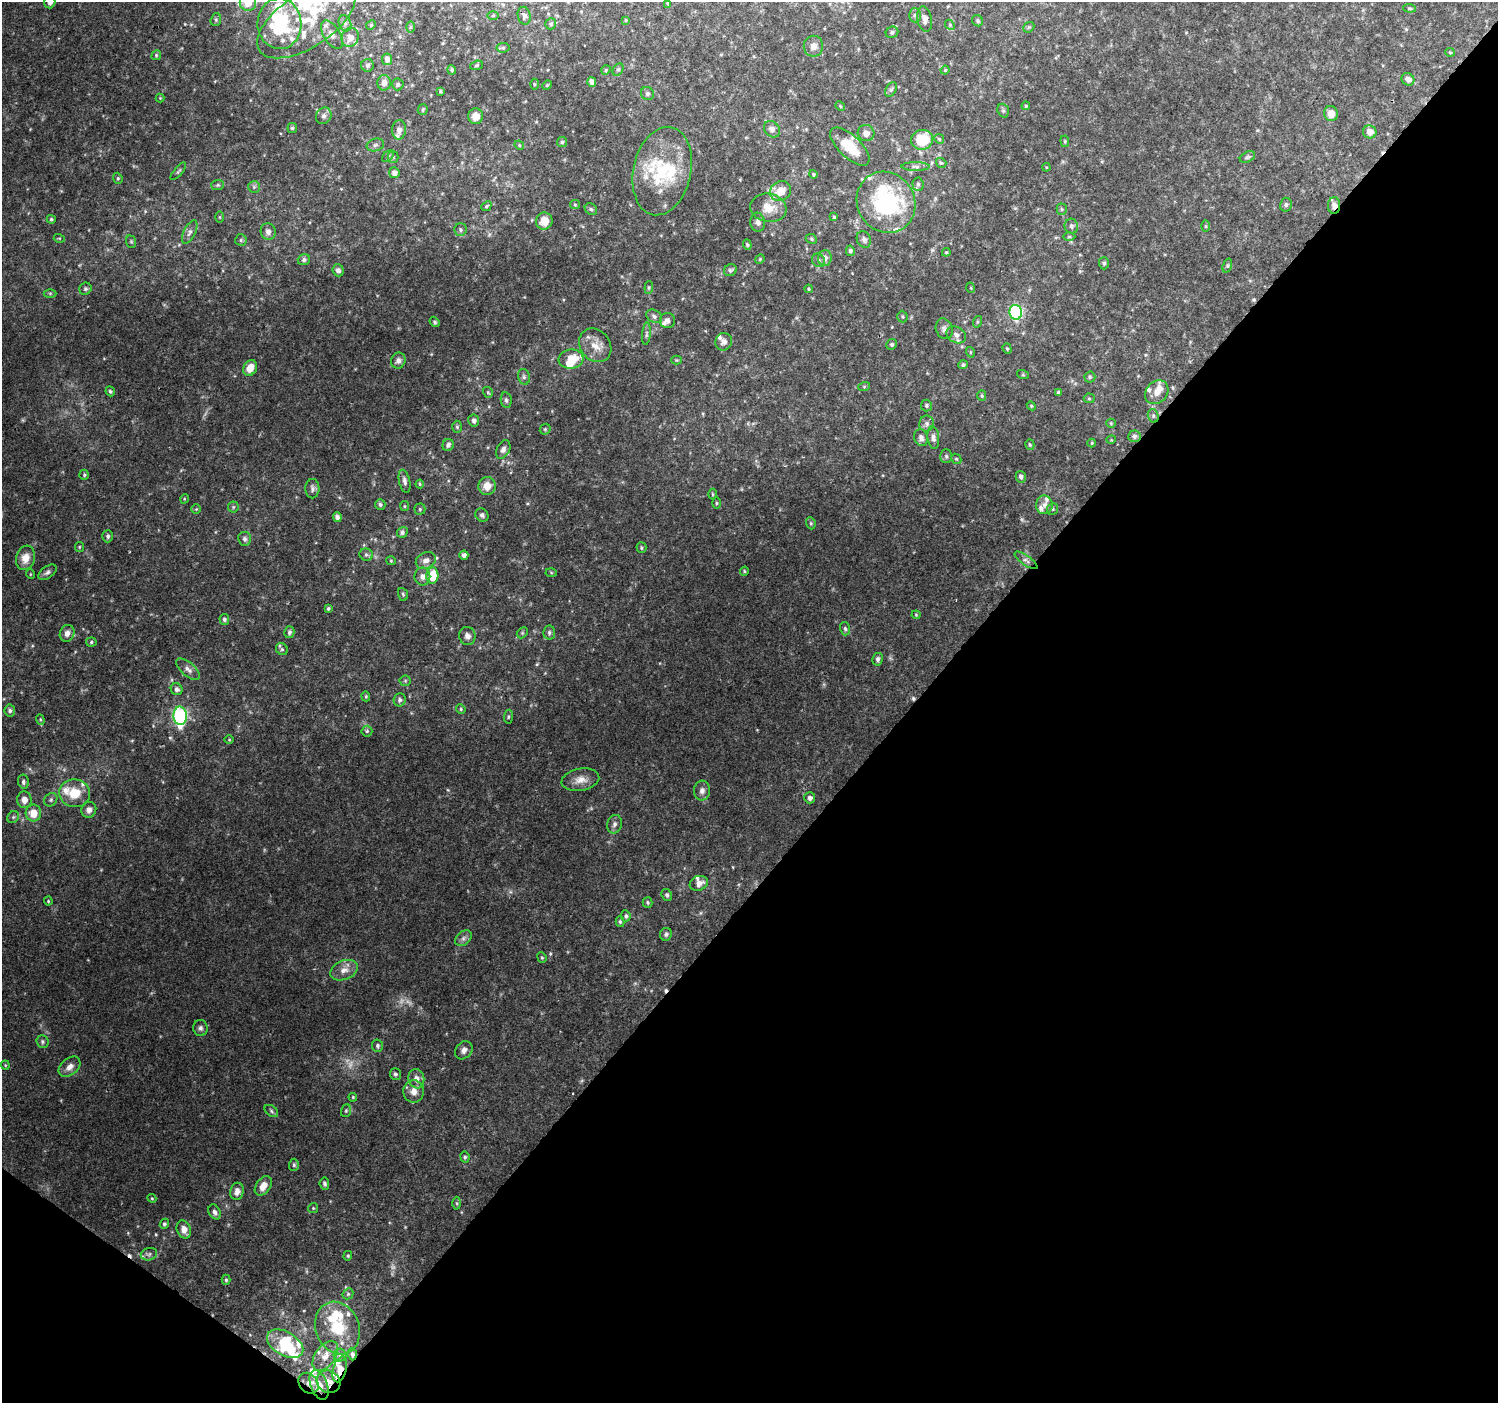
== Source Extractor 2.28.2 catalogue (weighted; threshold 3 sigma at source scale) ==
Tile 15 of 4 x 4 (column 3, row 4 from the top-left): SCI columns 3000-4495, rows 243-1643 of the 5991 x 6023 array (HDU 1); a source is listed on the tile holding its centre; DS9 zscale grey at full resolution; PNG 1500 x 1405 px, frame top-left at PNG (2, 2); each listed source drawn as its Kron ellipse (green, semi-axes under 4 px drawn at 4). Shown black and unused: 41% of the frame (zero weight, under 2 of 3 exposures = <1% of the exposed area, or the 3 px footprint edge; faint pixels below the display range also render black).
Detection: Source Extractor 2.28.2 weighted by HDU 2 'WHT'; one run over the whole footprint, this tile lists its part. Background 0.103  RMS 0.008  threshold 0.036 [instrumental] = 3 sigma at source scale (4.5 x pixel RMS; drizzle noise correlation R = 1.50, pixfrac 1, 0.0396/0.0396 arcsec/px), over >= 5 px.
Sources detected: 329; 5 too faint to see at this stretch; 3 inside a brighter object's white glare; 3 cosmic-ray / hot-pixel residue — neither listed nor drawn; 35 inside a brighter listed object's ellipse — not listed separately; the other 283 listed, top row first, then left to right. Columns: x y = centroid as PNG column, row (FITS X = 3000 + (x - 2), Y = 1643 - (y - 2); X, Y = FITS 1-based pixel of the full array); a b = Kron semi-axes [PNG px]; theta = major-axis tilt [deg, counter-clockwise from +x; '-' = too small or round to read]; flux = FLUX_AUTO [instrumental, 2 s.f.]
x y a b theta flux
50 2 6 5 - 3.1
248 2 8 8 - 14
668 3 4 3 - 1.2
1409 8 6 4 -6 1.2
915 15 7 6 - 2.1
493 16 5 4 - 0.9
524 16 9 6 -77 2.4
925 19 13 7 -80 4.5
216 20 6 5 - 1.4
306 20 56 27 33 56
625 20 4 3 - 0.72
978 21 6 5 - 1.5
345 23 8 6 -69 2.1
279 24 25 22 -88 62
551 24 5 5 - 1.4
371 25 5 4 - 0.89
950 25 5 4 - 1
410 27 6 4 89 0.97
1029 27 6 4 42 1
892 32 6 5 - 2.1
332 35 16 8 -59 5.1
350 37 9 8 - 4.8
813 46 10 9 - 5.2
503 48 6 4 7 1.4
1450 52 5 4 - 0.89
156 55 5 4 - 1.1
387 59 6 5 - 3.8
368 65 6 6 - 2.3
476 65 6 4 20 1
618 69 7 5 61 1.8
452 70 4 4 - 1.6
606 70 5 4 - 1.1
945 70 4 4 - 0.89
1408 79 7 6 - 4.5
592 82 5 4 - 4.5
384 83 8 7 - 4.2
398 84 6 5 - 1.7
534 84 5 3 - 0.89
547 85 5 4 - 0.79
891 90 8 5 62 1.8
440 91 3 3 - 0.95
647 94 7 6 - 2.3
160 98 4 4 - 0.68
840 106 5 4 - 0.86
1026 106 4 3 - 0.88
423 109 5 4 - 1.3
1003 111 7 5 -69 1.6
1331 114 7 6 - 6.9
324 116 8 7 - 3.3
476 116 8 7 - 6.9
292 128 5 4 - 1.1
772 129 9 7 -46 3.7
399 130 9 7 84 4
1370 132 7 6 - 6
866 133 8 8 - 4.8
939 139 5 4 - 1.1
922 140 11 10 - 28
1065 141 6 4 -84 1
562 142 5 5 - 1.3
375 145 9 6 16 2.4
519 145 5 4 - 0.9
850 147 25 11 -44 20
388 156 7 4 45 1.5
393 157 5 5 - 1.4
1247 157 8 5 26 1.5
941 163 5 4 - 1.2
916 166 14 4 -1 2.6
1046 167 4 3 - 0.64
178 171 11 4 50 1.5
662 171 45 29 78 53
394 173 5 5 - 3.9
813 174 4 4 - 1.2
118 178 6 4 -70 1.1
918 184 6 5 - 1.8
218 185 6 5 - 1.4
254 187 6 6 - 1.6
781 191 11 9 32 11
886 202 31 28 -60 99
575 205 5 4 - 0.86
1286 205 7 6 - 1.6
1334 205 8 6 88 3.9
486 206 6 4 40 1.2
768 208 18 14 -10 13
591 209 7 5 -42 1.6
1062 209 5 5 - 1.3
220 217 6 4 -89 0.89
834 217 4 4 - 0.88
51 219 4 4 - 1.2
544 221 8 8 - 9.7
758 222 9 7 -84 3.7
1071 226 7 6 - 2.2
1206 226 6 4 -90 0.93
461 230 6 6 - 1.7
190 232 13 5 63 3.3
268 232 8 7 - 4.1
1069 237 6 4 0 1
59 238 5 3 - 0.75
811 239 6 4 -24 1.2
864 239 8 7 - 2.8
241 240 6 5 - 1.5
131 242 6 5 - 1.2
747 245 5 4 - 1.2
850 251 5 4 - 1.9
946 252 4 4 - 0.94
825 258 8 6 86 4.2
760 259 5 4 - 0.84
304 260 6 5 - 2.2
819 260 7 6 - 1.9
1104 263 6 5 - 1.4
1227 265 7 4 71 1.2
338 270 6 5 - 2.8
730 270 7 5 31 1.5
649 287 6 4 84 1.1
971 288 5 3 - 0.67
85 289 6 5 - 1.5
809 289 4 4 - 0.93
50 293 6 4 0 1
1016 312 7 6 - 110
654 316 8 6 -31 2.4
902 317 6 5 - 1.1
668 321 7 7 - 3.3
435 322 5 4 - 1.3
977 322 6 4 72 1.1
944 329 10 8 -72 3.2
646 334 11 4 85 2.1
956 335 10 7 -32 3.8
724 342 9 8 - 3.5
892 344 5 5 - 1.4
595 345 18 14 -52 11
1007 349 5 4 - 1.1
970 352 5 3 - 0.68
571 359 12 9 7 13
676 360 5 4 - 0.89
398 361 8 7 - 3.1
963 365 5 4 - 1.6
250 368 8 6 61 10
1023 375 6 4 -18 0.83
524 377 8 6 -77 2.1
1090 377 5 5 - 1.2
864 387 6 4 20 0.97
110 391 5 4 - 1.4
488 392 5 5 - 1.1
1058 392 4 3 - 1.3
1157 392 13 10 46 6.9
982 396 5 4 - 1.2
1089 398 5 5 - 1
506 400 8 5 -80 1.8
926 406 6 5 - 1.5
1031 406 4 4 - 0.94
1153 416 7 5 -72 1.6
474 421 6 5 - 2.6
1111 423 5 4 - 0.89
927 424 8 7 - 2.7
457 427 6 5 - 1.4
545 429 6 5 - 1.1
1134 436 6 6 - 2.4
933 437 11 5 -84 3
921 438 8 7 - 3.3
1111 440 5 3 - 0.64
1092 443 4 4 - 0.82
448 445 6 5 - 2.5
1030 445 5 4 - 1.1
503 449 10 6 63 3
946 456 7 5 -89 1.6
956 459 5 4 - 1.1
84 475 5 5 - 1.2
1021 477 6 5 - 2.8
405 481 12 5 -78 2.8
420 484 4 4 - 0.84
487 486 9 8 - 8.6
312 489 10 7 -88 3.1
712 494 5 3 - 0.82
184 499 5 3 - 0.73
716 503 6 4 90 0.97
380 504 5 5 - 1.6
1044 505 9 8 - 4.7
404 506 5 4 - 0.99
233 507 5 5 - 1.1
196 509 4 4 - 0.93
420 509 5 5 - 1.3
1053 509 6 5 - 1.3
482 515 7 6 - 2.1
337 517 5 4 - 3.3
811 523 6 4 -70 1.2
402 532 5 5 - 2
108 536 6 5 - 2
245 539 7 6 - 2.2
79 547 5 4 - 0.85
641 548 5 5 - 1.2
366 555 7 6 - 1.8
464 555 4 4 - 2.8
25 558 12 9 73 8.7
1026 560 13 5 -35 2.8
391 561 4 4 - 0.98
426 561 10 8 24 4.7
744 571 5 4 - 0.95
47 572 10 6 36 2.6
551 573 5 3 - 0.79
30 574 5 3 - 0.65
432 575 8 6 86 19
422 577 9 8 - 4.3
403 594 6 4 -69 1.3
328 608 4 3 - 1.4
916 615 4 4 - 0.83
224 619 5 5 - 1.8
845 629 7 5 -73 1.6
289 632 6 5 - 2.1
549 632 7 6 - 1.9
67 633 8 7 - 4.3
522 633 6 4 45 1.3
467 636 9 8 - 3.7
91 642 5 4 - 1.2
282 649 6 5 - 1.7
878 659 6 5 - 2.4
188 669 14 6 -40 4.2
405 681 5 5 - 1.2
177 689 6 5 - 2.6
366 696 5 4 - 0.94
400 700 6 6 - 2.6
461 709 5 4 - 1.1
10 711 6 5 - 2.2
180 716 9 7 -88 150
508 717 7 4 84 1.3
40 720 5 4 - 1
367 731 5 5 - 1.5
229 740 4 3 - 0.67
580 780 19 11 10 8.3
23 782 7 5 -80 2.4
702 790 10 8 85 3.6
75 793 15 14 - 19
810 798 5 5 - 2.4
24 800 8 7 - 6.1
51 800 7 6 - 1.9
89 810 8 7 - 3.7
33 813 8 8 - 12
13 817 6 5 - 1.6
614 824 9 7 73 2.9
699 883 9 7 23 5.6
667 895 6 5 - 1.8
48 901 4 4 - 0.84
648 902 5 5 - 1.2
626 916 6 4 -81 1.6
620 922 5 4 - 1.3
666 934 6 6 - 1.9
463 938 9 6 41 3
542 957 5 4 - 1.1
344 970 14 9 22 6.9
200 1028 8 7 - 2.7
42 1042 6 6 - 1.7
377 1046 6 5 - 1.8
464 1050 10 7 50 3.8
5 1065 4 4 - 0.87
70 1067 12 8 41 5.4
395 1074 6 5 - 1.7
416 1079 9 8 - 5.2
414 1091 11 10 - 6.3
353 1097 4 3 - 0.74
271 1111 8 5 -38 1.7
346 1111 6 5 - 1.4
465 1157 5 4 - 1.3
294 1165 6 5 - 1.4
324 1184 6 5 - 1.8
263 1186 11 7 54 7.3
237 1191 8 6 79 5.4
152 1198 4 4 - 0.89
457 1203 6 4 -88 1.1
313 1208 5 4 - 1
215 1212 8 5 -62 2.8
164 1224 5 4 - 1.4
184 1229 9 7 -68 6.5
149 1254 8 6 13 2.3
348 1256 5 4 - 0.98
226 1280 5 4 - 1.2
348 1294 6 5 - 1.2
337 1328 27 21 -68 32
285 1344 20 12 -30 20
352 1354 6 4 -87 2.2
340 1355 6 6 - 2.2
325 1356 17 10 54 7.7
340 1369 13 6 74 12
329 1382 12 10 -35 8.3
309 1383 11 9 -50 6.3
319 1385 16 8 -69 9.6
Overlapping masked pixels (flux is a lower limit): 6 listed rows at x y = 1334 205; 352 1354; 340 1369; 329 1382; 309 1383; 319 1385
Isophote crosses this tile's border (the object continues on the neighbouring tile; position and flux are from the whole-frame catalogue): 3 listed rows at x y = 50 2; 248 2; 279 24